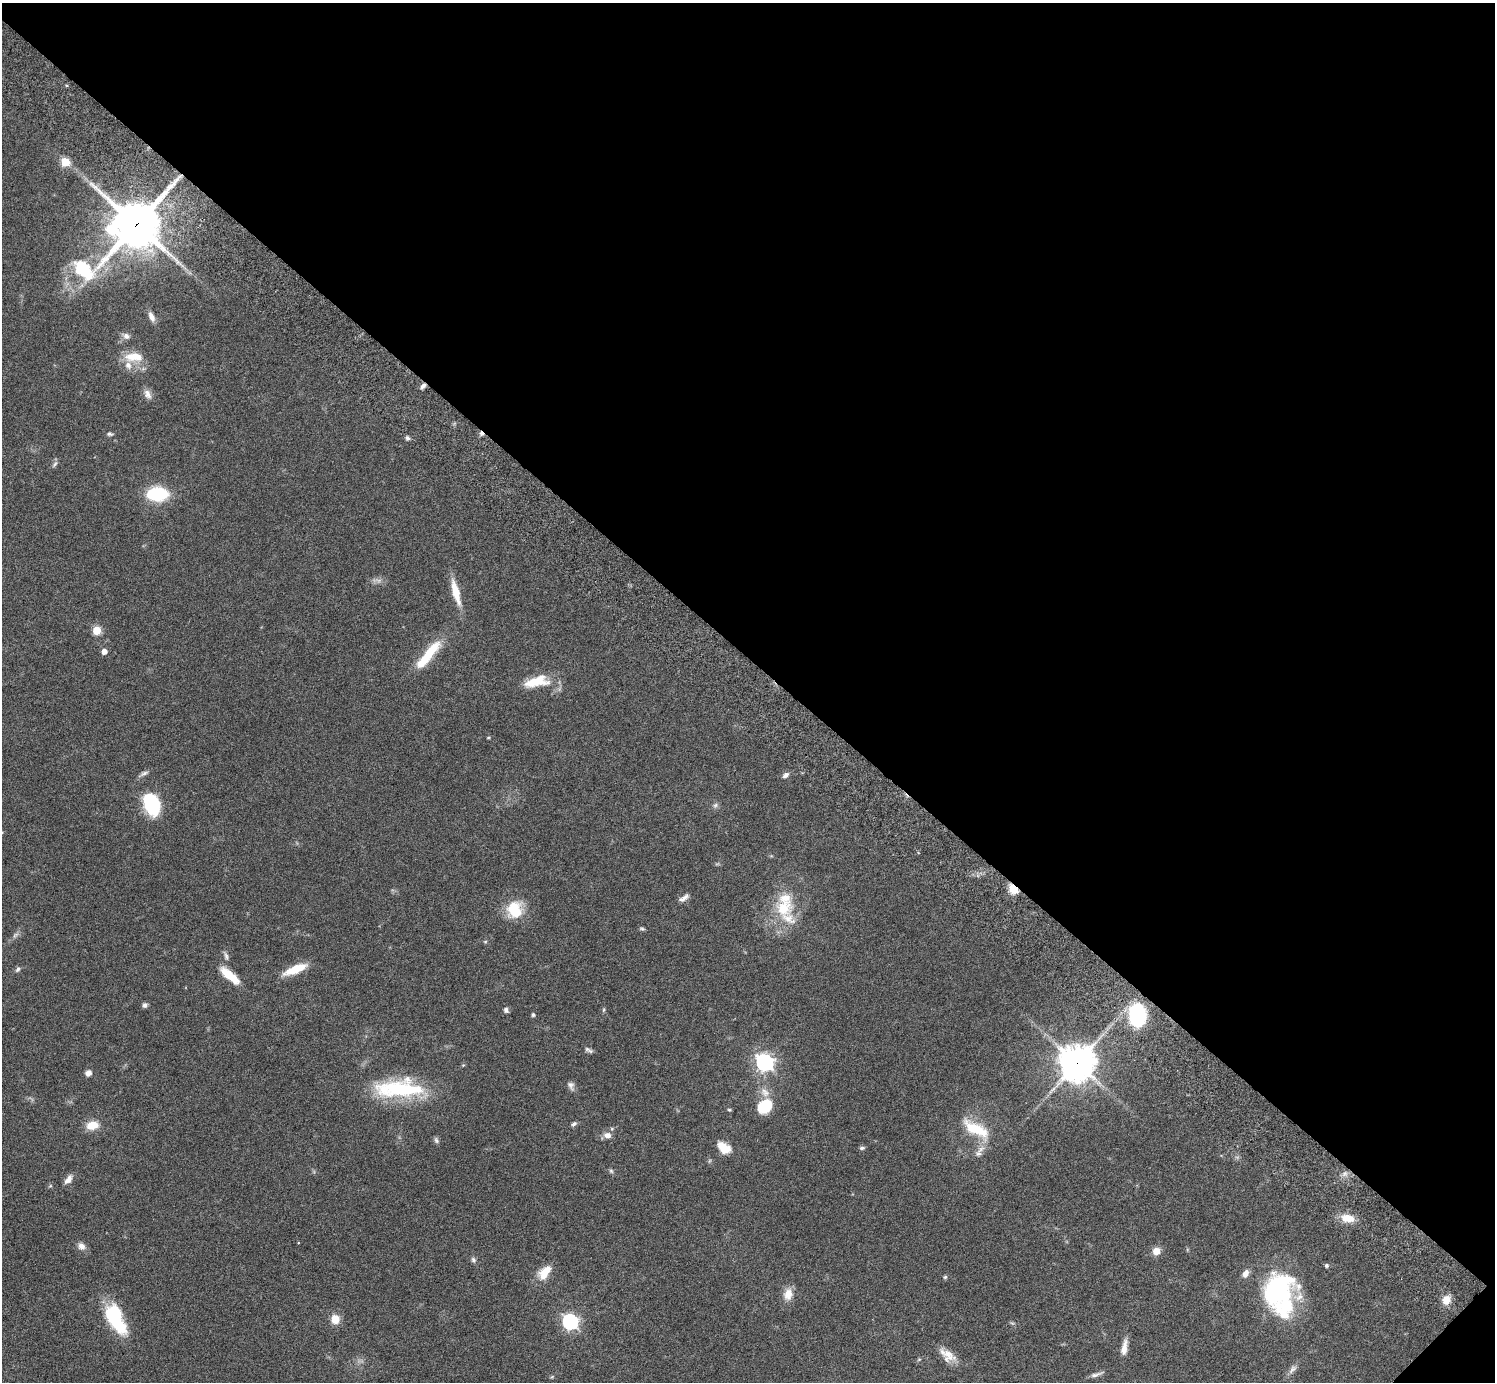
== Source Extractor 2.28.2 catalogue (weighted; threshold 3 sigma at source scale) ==
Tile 8 of 4 x 4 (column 4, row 2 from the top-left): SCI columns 4526-6018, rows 3105-4484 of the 6060 x 6070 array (HDU 1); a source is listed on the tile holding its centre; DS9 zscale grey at full resolution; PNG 1497 x 1384 px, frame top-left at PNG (2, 3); no overlay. Shown black and unused: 48% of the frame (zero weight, under 3 of 6 exposures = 3% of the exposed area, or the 3 px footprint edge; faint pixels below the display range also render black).
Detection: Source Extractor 2.28.2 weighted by HDU 2 'WHT'; one run over the whole footprint, this tile lists its part. Background 0.0834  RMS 0.0046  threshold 0.0187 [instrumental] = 3 sigma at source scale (4.09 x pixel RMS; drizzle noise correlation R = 1.36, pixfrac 0.8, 0.05/0.05 arcsec/px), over >= 5 px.
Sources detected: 85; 1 too faint to see at this stretch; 1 inside a brighter object's white glare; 1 cosmic-ray / hot-pixel residue — not listed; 5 inside a brighter listed object's ellipse — not listed separately; the other 77 listed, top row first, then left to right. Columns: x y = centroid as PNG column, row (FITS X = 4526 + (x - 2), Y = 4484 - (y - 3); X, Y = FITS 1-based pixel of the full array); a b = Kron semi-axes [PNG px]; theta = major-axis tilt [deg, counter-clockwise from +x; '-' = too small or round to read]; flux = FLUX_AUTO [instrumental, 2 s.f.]
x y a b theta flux
65 162 5 5 - 17
136 225 27 16 40 1700
151 317 14 7 -66 2.5
126 336 11 7 -28 2.1
134 357 26 12 -1 9
423 386 8 5 47 1.5
147 394 14 9 -60 2.5
110 434 8 5 -7 0.91
407 438 6 5 - 0.99
55 464 11 5 56 1.1
157 494 19 12 -1 26
456 592 30 8 -75 9.3
97 630 5 5 - 15
104 651 5 4 - 3.5
428 655 44 10 50 16
536 682 31 12 12 12
488 737 5 3 - 0.43
144 773 12 5 25 1.3
785 775 9 5 40 1.6
152 804 22 14 -69 30
715 805 8 6 45 1.2
1013 888 5 4 - 25
684 898 14 6 34 2
783 908 26 21 3 16
514 910 21 18 86 14
642 929 7 4 -21 0.67
15 935 11 5 38 1.4
485 942 6 4 1 0.52
226 956 14 5 -74 1.5
18 969 8 5 56 1
295 969 28 8 23 10
230 975 27 9 -41 9.6
145 1005 6 5 - 1.2
506 1010 7 6 - 1.2
604 1010 7 3 81 0.57
533 1015 4 4 - 0.97
1137 1015 15 10 -87 61
589 1050 11 5 -28 1.2
764 1062 7 7 - 180
1077 1063 12 11 - 880
88 1073 7 6 - 2.1
571 1086 13 7 -70 1.7
399 1089 63 21 -1 39
765 1092 15 11 -44 3.9
765 1106 16 13 41 13
729 1110 5 4 - 0.51
574 1124 7 5 31 0.99
92 1125 13 9 11 6.6
976 1129 40 15 -31 15
607 1135 10 8 -9 2.8
436 1140 9 5 -67 1
724 1148 15 9 -33 7.2
862 1148 7 4 8 0.89
981 1149 13 7 41 2.5
611 1171 6 6 - 0.75
1345 1173 8 6 54 1.6
68 1179 12 7 53 2.6
1348 1218 18 10 -9 6.5
81 1246 10 8 -35 2.4
1156 1251 8 7 - 4.5
473 1260 8 6 -72 1.1
1326 1266 5 5 - 0.74
544 1272 19 10 51 7.9
1245 1274 9 7 62 2.8
945 1277 5 4 - 0.73
1279 1291 41 35 -86 63
788 1294 15 11 79 4.9
1446 1300 11 10 - 4.3
115 1313 20 19 - 20
335 1319 10 9 - 5.4
570 1322 7 6 - 120
1012 1323 7 4 -18 0.63
1124 1347 22 7 80 3.8
948 1354 27 11 -25 5.9
919 1359 6 3 19 0.49
1293 1369 15 7 46 2.1
1096 1374 21 5 18 1.9
Overlapping masked pixels (flux is a lower limit): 4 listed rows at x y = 136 225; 423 386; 1013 888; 1077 1063